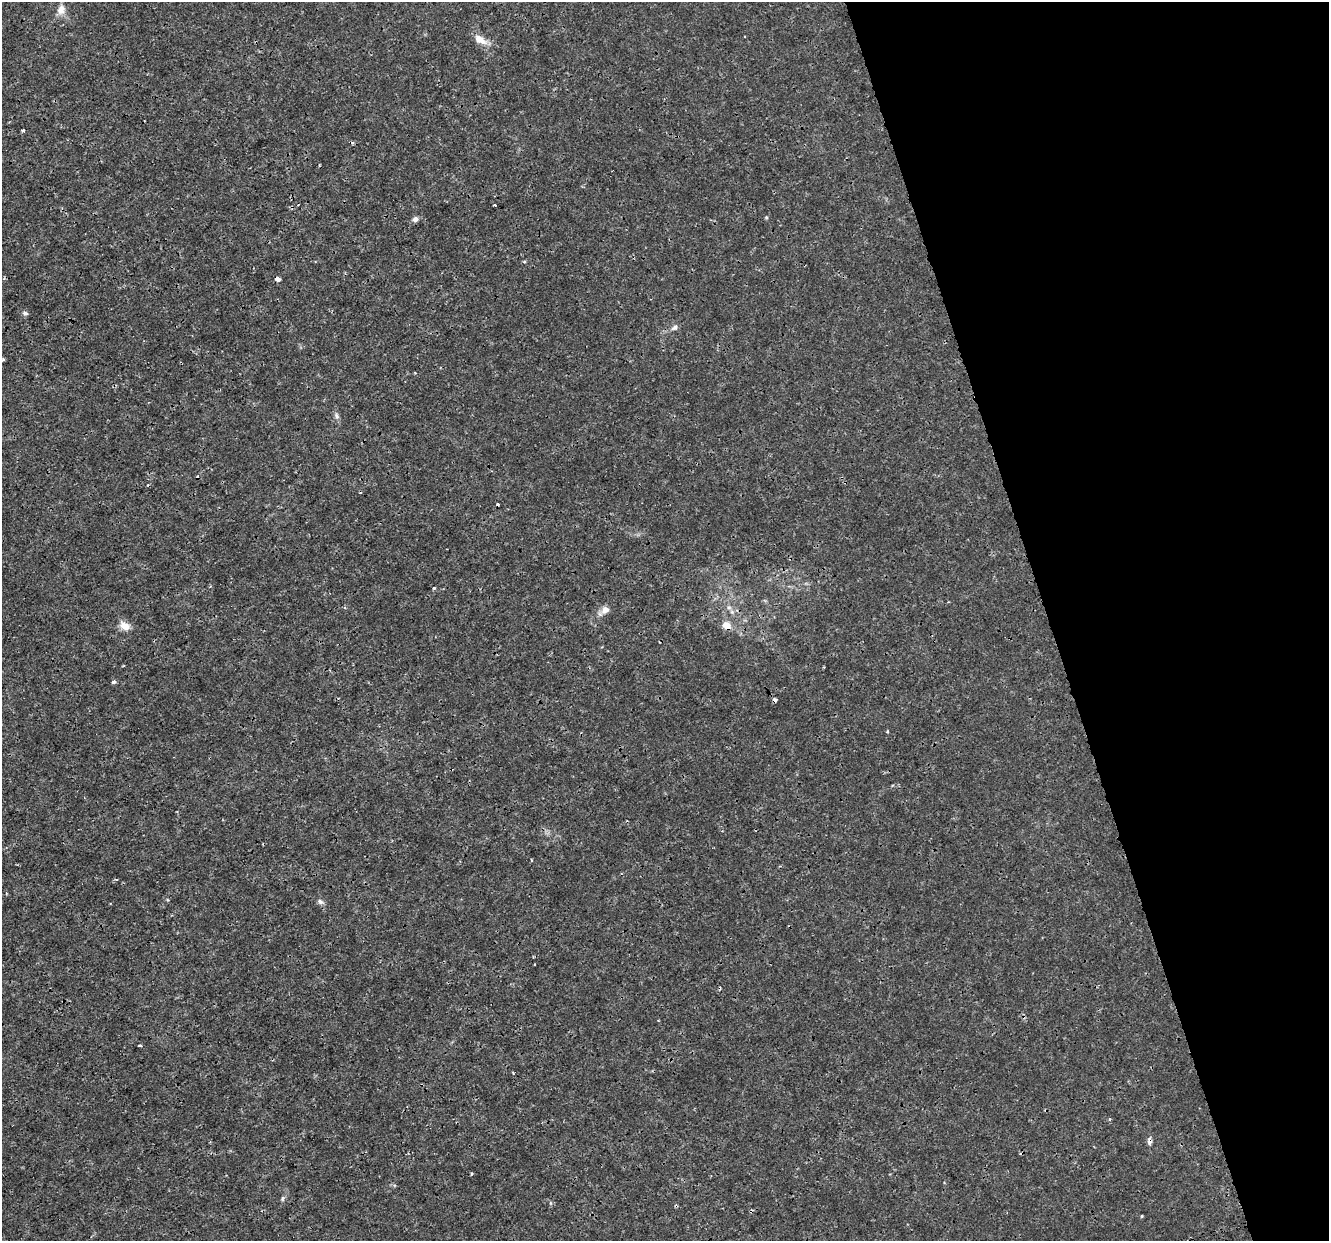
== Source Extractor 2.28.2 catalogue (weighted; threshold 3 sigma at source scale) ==
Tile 12 of 4 x 4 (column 4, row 3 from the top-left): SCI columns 3984-5310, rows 1351-2589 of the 5310 x 5126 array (HDU 1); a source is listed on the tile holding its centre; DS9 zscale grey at full resolution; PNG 1331 x 1243 px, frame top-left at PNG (2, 2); no overlay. Shown black and unused: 21% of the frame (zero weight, under 3 of 4 exposures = <1% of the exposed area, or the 3 px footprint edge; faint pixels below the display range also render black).
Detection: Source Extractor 2.28.2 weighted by HDU 2 'WHT'; one run over the whole footprint, this tile lists its part. Background 0.00258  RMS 8.2e-04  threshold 0.00367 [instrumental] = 3 sigma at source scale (4.5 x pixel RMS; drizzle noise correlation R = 1.50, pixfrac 1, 0.0396/0.0396 arcsec/px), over >= 5 px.
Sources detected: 24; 1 cosmic-ray / hot-pixel residue — not listed; the other 23 listed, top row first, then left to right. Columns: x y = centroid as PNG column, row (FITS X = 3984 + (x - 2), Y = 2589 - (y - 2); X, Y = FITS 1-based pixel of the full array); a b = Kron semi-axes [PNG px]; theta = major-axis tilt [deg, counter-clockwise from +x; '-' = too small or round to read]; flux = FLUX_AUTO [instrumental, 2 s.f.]
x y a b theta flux
61 10 12 10 73 0.62
480 39 16 8 -35 0.89
23 130 3 3 - 0.15
495 205 3 3 - 0.16
766 217 5 4 - 0.087
415 219 6 6 - 0.29
524 262 5 3 - 0.091
278 279 5 4 - 0.38
25 313 8 6 -13 0.18
675 327 10 6 38 0.28
3 360 5 4 - 0.15
336 416 9 6 -65 0.24
729 607 7 4 -1 0.17
605 610 9 8 - 0.6
726 625 10 9 - 0.74
125 626 15 9 -25 0.71
114 682 5 4 - 0.16
774 700 4 3 - 0.45
887 731 4 3 - 0.091
320 902 8 6 -37 0.24
1150 1141 11 6 85 0.26
471 1174 4 3 - 0.08
282 1199 6 4 89 0.12
Overlapping masked pixels (flux is a lower limit): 3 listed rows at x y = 278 279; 774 700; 1150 1141
Isophote crosses this tile's border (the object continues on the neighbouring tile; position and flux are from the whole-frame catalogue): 1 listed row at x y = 3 360